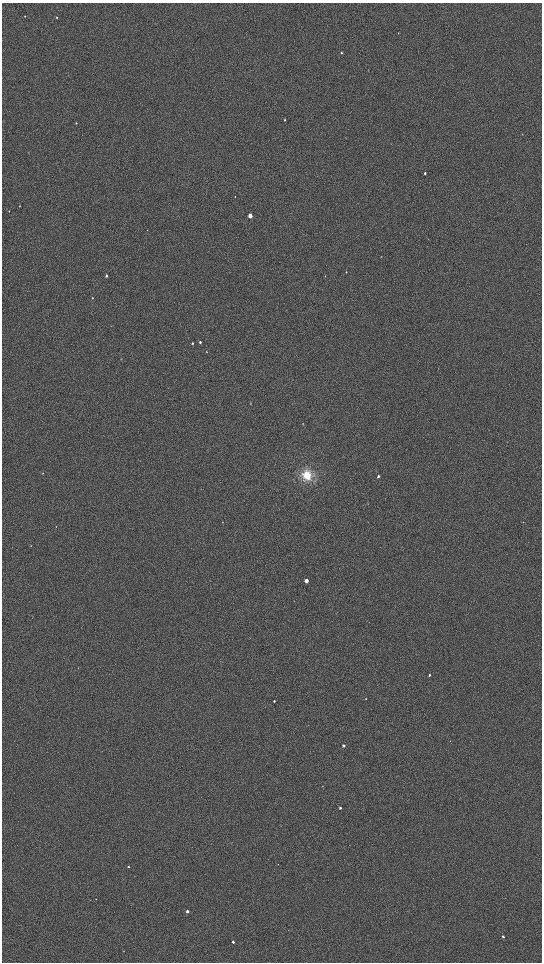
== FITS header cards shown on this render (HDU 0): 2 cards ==
NAXIS1  =                 1080 / length of data axis 1
NAXIS2  =                 1920 / length of data axis 2

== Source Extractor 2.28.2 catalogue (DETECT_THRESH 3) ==
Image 1080 x 1920 px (HDU 0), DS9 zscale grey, zoomed out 1/2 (1 PNG px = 2 x 2 image px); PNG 544 x 964 px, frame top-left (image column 1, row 1919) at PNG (2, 3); no overlay
Background 911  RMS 120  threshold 372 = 3 sigma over >= 5 px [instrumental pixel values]
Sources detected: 29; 1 cannot appear on this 1/2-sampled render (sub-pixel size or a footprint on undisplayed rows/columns) and is not listed; the other 28 listed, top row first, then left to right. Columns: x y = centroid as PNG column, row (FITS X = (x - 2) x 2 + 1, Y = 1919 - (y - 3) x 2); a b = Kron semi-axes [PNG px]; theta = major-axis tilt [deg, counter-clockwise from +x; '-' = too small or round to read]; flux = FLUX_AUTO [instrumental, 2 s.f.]
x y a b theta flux
25 16 3 2 - 12000
57 17 3 2 - 15000
341 53 3 2 - 17000
285 120 3 2 - 16000
76 123 3 2 - 14000
425 173 3 2 - 27000
19 206 3 2 - 7700
9 211 2 2 - 9600
250 216 3 3 - 180000
346 272 3 2 - 10000
106 276 3 3 - 32000
92 298 3 2 - 12000
200 342 4 3 - 30000
192 343 3 3 - 17000
206 352 3 2 - 8500
43 473 2 2 - 9200
307 475 12 11 - 420000
378 476 3 2 - 43000
56 526 2 1 - 6300
306 581 3 2 - 180000
429 675 3 2 - 21000
274 701 2 2 - 20000
343 745 2 2 - 51000
340 808 2 2 - 40000
128 866 3 2 - 18000
187 911 2 2 - 110000
503 937 2 2 - 41000
233 942 2 2 - 62000
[1 sub-pixel or undisplayed-footprint detection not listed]